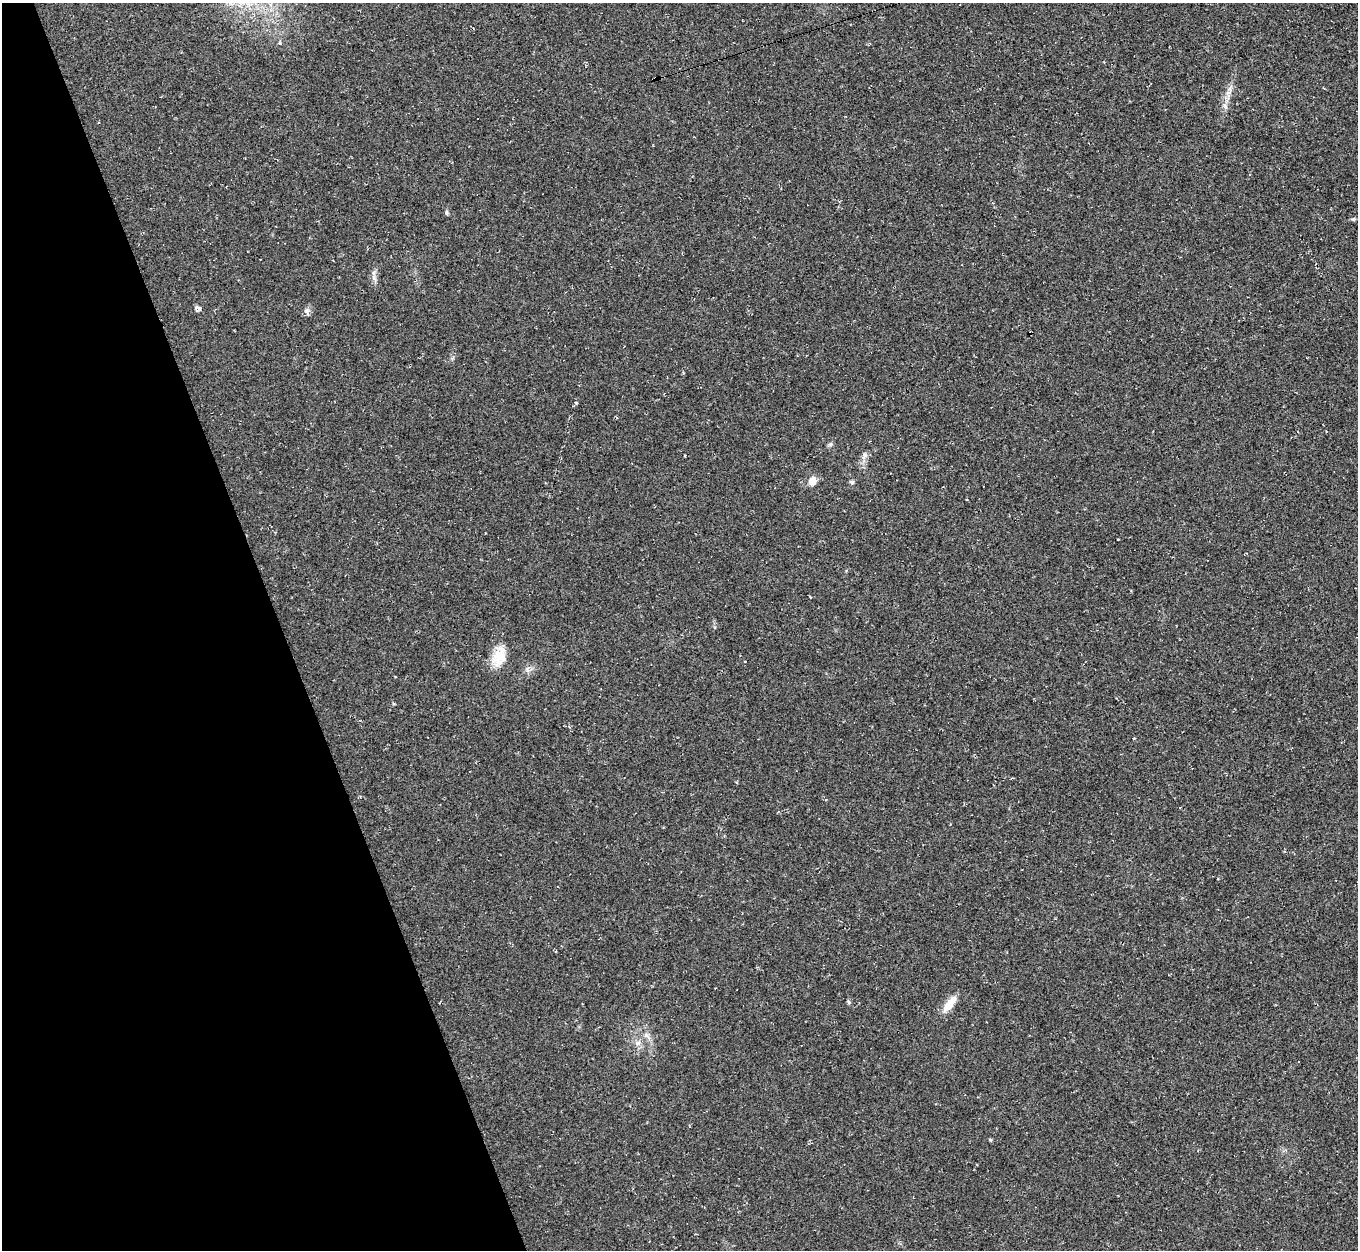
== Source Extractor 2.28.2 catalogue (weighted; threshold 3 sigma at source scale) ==
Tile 5 of 4 x 4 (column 1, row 2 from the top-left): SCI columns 1-1356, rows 2643-3890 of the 5425 x 5410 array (HDU 1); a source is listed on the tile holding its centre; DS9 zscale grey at full resolution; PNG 1360 x 1252 px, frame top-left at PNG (2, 3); no overlay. Shown black and unused: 21% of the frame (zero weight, under 2 of 3 exposures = <1% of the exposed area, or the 3 px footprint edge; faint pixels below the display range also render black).
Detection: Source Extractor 2.28.2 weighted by HDU 2 'WHT'; one run over the whole footprint, this tile lists its part. Background 0.0453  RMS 0.0067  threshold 0.03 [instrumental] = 3 sigma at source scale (4.5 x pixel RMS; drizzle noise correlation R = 1.50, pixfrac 1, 0.05/0.05 arcsec/px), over >= 5 px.
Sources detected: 21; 1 cosmic-ray / hot-pixel residue — not listed; the other 20 listed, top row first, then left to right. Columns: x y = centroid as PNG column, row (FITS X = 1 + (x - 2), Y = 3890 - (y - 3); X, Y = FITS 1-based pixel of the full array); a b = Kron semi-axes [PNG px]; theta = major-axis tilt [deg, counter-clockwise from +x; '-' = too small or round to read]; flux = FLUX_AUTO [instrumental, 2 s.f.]
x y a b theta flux
655 78 4 3 - 33
1228 99 11 6 59 3.7
1249 175 3 2 - 0.52
446 212 6 4 72 0.96
1353 219 5 5 - 0.91
374 273 8 6 70 2.2
198 308 8 6 -24 2.2
307 312 11 5 -82 2
576 402 4 2 - 0.61
831 444 6 5 - 1.2
685 456 3 2 - 0.48
864 456 10 6 45 2.8
812 481 11 10 - 5.5
852 482 6 5 - 1.1
1118 539 3 2 - 0.39
499 656 23 17 65 14
849 1002 6 5 - 1
949 1004 25 9 52 9.3
637 1043 9 7 12 3.1
990 1140 5 3 - 0.67
Overlapping masked pixels (flux is a lower limit): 1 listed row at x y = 655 78